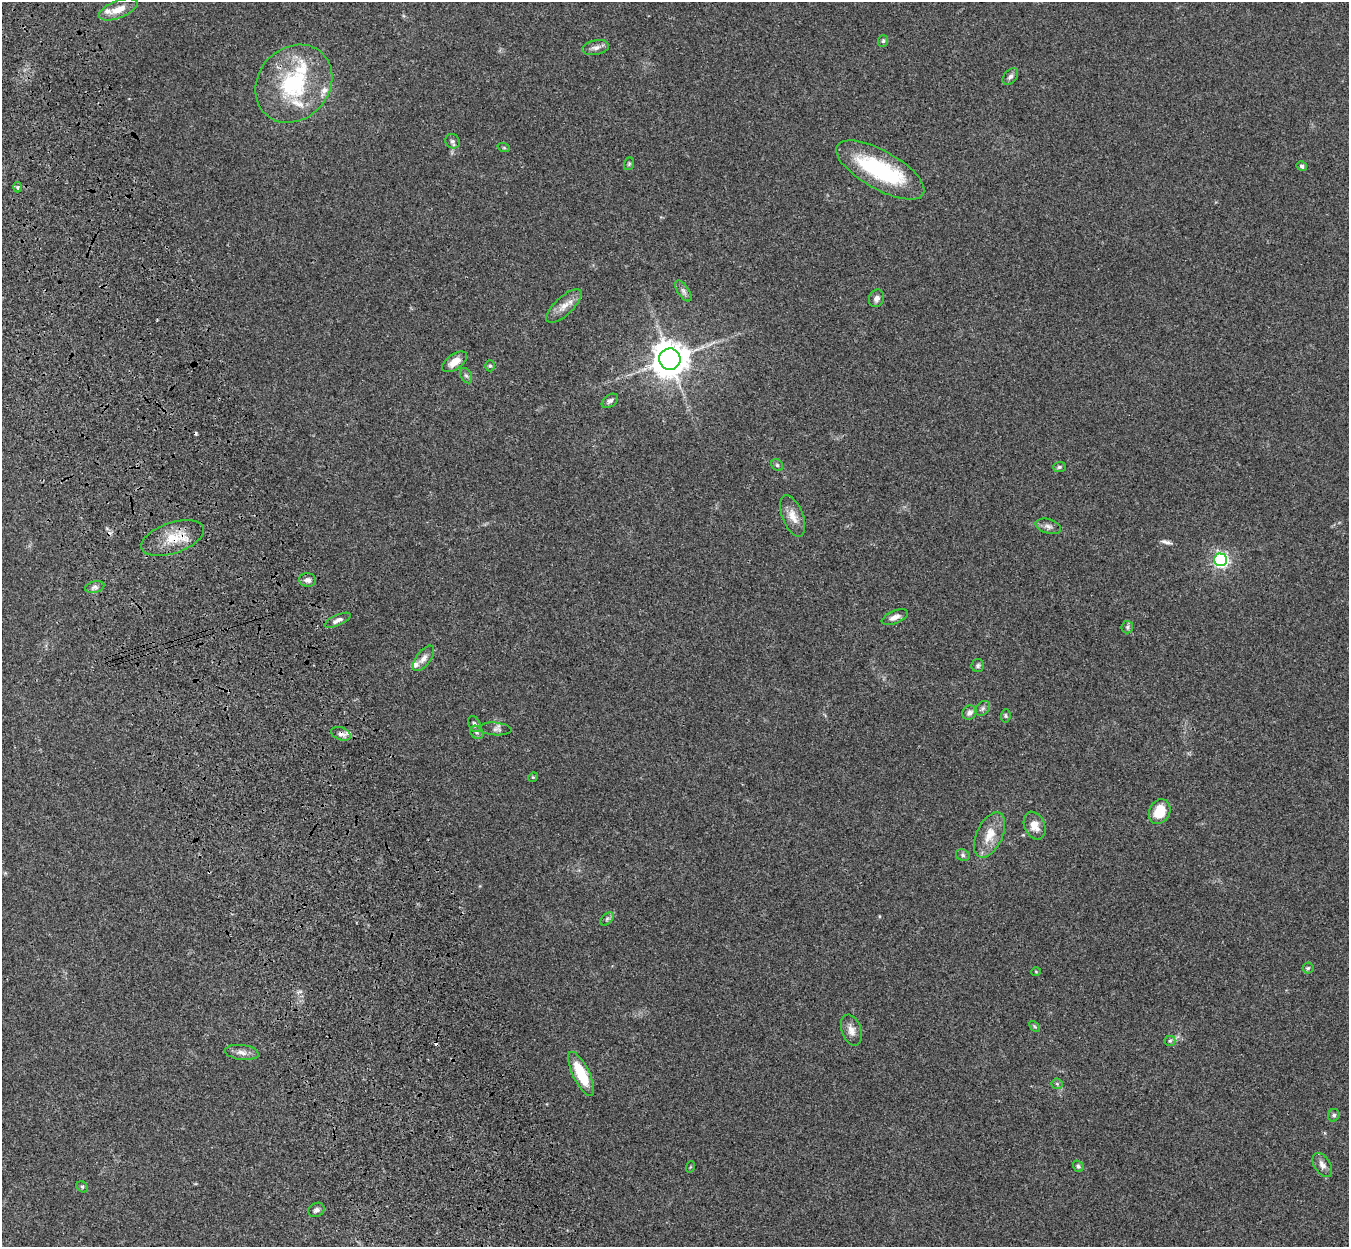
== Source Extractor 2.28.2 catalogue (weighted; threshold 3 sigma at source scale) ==
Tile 11 of 4 x 4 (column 3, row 3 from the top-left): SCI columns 2812-4158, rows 1571-2815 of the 5621 x 5509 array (HDU 1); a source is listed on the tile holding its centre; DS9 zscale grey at full resolution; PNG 1351 x 1249 px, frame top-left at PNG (2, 2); each listed source drawn as its Kron ellipse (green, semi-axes under 4 px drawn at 4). Shown black and unused: <1% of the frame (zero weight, under 3 of 4 exposures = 6% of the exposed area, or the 3 px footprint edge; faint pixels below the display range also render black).
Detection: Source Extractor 2.28.2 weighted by HDU 2 'WHT'; one run over the whole footprint, this tile lists its part. Background 0.0467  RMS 0.0051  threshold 0.0232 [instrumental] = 3 sigma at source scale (4.5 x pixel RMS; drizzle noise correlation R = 1.50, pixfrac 1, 0.05/0.05 arcsec/px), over >= 5 px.
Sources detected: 69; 1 inside a brighter object's white glare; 2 cosmic-ray / hot-pixel residue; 1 long thin detection or spike segment (spike, bleed or trail) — neither listed nor drawn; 6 inside a brighter listed object's ellipse — not listed separately; the other 59 listed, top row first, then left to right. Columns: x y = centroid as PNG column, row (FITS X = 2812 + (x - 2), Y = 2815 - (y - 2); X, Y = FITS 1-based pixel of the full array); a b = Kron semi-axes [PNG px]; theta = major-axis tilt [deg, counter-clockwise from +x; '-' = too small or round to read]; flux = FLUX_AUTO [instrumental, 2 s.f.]
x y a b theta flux
118 9 20 8 22 6.2
883 41 6 5 - 0.92
596 48 13 7 10 2.7
1010 76 9 6 49 1.6
294 84 42 35 47 47
452 141 8 6 -48 1.4
504 148 6 4 -19 0.63
629 164 6 5 - 0.75
1302 166 5 4 - 0.91
880 170 49 19 -29 49
18 187 5 3 - 0.58
683 291 12 5 -56 1.8
876 298 9 7 66 2.2
564 306 22 9 43 5.1
670 359 11 10 - 940
455 362 14 7 36 5.2
490 366 5 5 - 0.76
466 376 8 5 -61 1.1
610 401 9 6 36 1.5
777 465 6 5 - 0.85
1059 467 6 5 - 0.9
793 516 22 10 -69 5.7
1048 526 13 7 -17 2.2
173 538 32 15 19 13
1221 560 6 6 - 130
308 580 8 7 - 2.1
95 587 10 5 13 1.5
895 617 14 6 23 2.9
338 620 14 5 24 2.4
1127 627 6 6 - 1.1
423 658 15 7 53 2.8
978 666 6 6 - 1
983 708 8 6 46 1.3
969 713 8 6 39 1.9
1006 716 7 5 84 0.75
474 724 8 5 -62 1.3
495 729 16 6 -4 1.9
477 732 7 6 - 1.2
341 734 10 6 -19 2.2
533 777 5 4 - 0.48
1160 812 13 10 63 11
1035 826 14 10 -66 5.5
990 835 24 13 65 9.1
963 855 7 5 -24 1.1
607 919 8 4 46 0.99
1308 968 5 5 - 0.84
1036 971 5 3 - 0.44
1035 1026 6 4 -45 0.63
851 1030 16 9 -71 3.8
1170 1041 5 5 - 0.8
242 1052 17 7 -7 3.2
581 1074 24 8 -64 18
1057 1084 5 5 - 0.85
1334 1115 6 5 - 1
1322 1165 13 8 -58 2.7
1078 1166 6 5 - 0.91
690 1167 6 3 70 0.51
82 1187 6 5 - 0.71
316 1210 8 7 - 1.7
Overlapping masked pixels (flux is a lower limit): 2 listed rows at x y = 173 538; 341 734